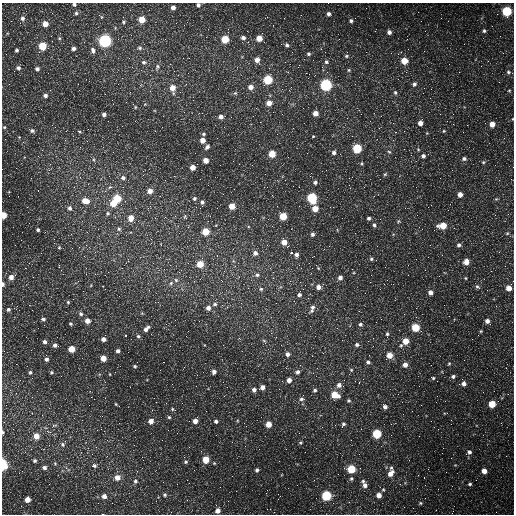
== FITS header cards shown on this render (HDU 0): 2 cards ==
NAXIS1  =                  512 /fastest changing axis
NAXIS2  =                  512 /next to fastest changing axis

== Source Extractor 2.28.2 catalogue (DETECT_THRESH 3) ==
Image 512 x 512 px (HDU 0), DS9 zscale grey, 1 PNG px = 1 image px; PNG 516 x 516 px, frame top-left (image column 1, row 512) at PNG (2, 3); no overlay
Background 1640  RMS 43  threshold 129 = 3 sigma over >= 5 px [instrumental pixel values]
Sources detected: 282; all 282 listed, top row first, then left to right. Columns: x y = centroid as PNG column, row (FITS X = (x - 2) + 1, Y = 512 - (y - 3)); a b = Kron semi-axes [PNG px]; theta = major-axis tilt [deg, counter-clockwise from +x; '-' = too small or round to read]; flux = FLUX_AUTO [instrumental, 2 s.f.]
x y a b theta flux
74 4 4 4 - 4900
198 5 4 4 - 7100
173 7 4 4 - 13000
507 11 5 5 - 210000
76 13 5 5 - 5000
329 14 5 5 - 8900
301 15 3 2 - 2700
100 16 9 3 -41 4000
123 17 2 2 - 1500
267 17 3 2 - 2400
22 18 7 6 - 9800
142 20 5 5 - 42000
351 21 5 5 - 6800
123 22 5 4 - 3800
176 23 2 2 - 1800
45 24 5 5 - 27000
273 25 2 2 - 1500
247 31 2 2 - 2200
484 31 5 5 - 5700
389 32 5 5 - 11000
51 36 2 2 - 6800
243 38 5 5 - 10000
259 38 5 4 - 36000
225 39 5 5 - 83000
52 41 2 2 - 1400
105 41 6 5 - 650000
303 43 3 2 - 1800
287 45 5 5 - 6500
42 46 5 5 - 94000
140 48 6 5 - 5300
73 49 4 4 - 10000
321 49 3 2 - 4000
17 50 3 3 - 5200
93 50 8 6 -66 9900
503 53 3 2 - 1800
308 54 5 5 - 5600
346 56 6 5 - 5100
257 60 6 5 - 18000
404 61 5 5 - 53000
144 62 7 6 - 7500
326 62 6 5 - 6700
157 67 9 6 65 8100
18 68 6 5 - 8200
37 69 5 5 - 8000
349 70 6 4 -23 3900
508 72 6 5 - 6100
178 75 2 2 - 1500
268 80 5 5 - 150000
78 84 2 2 - 1600
414 84 6 5 - 8300
326 85 5 5 - 470000
251 87 6 5 - 19000
172 88 8 5 -81 30000
50 90 2 2 - 1700
509 90 5 3 - 2800
395 92 6 4 -75 5600
235 93 6 5 - 5400
105 94 3 2 - 4000
45 95 5 4 - 9100
430 98 3 2 - 2500
269 103 5 5 - 26000
135 107 5 5 - 3700
315 113 4 4 - 22000
453 114 2 2 - 1500
104 115 4 4 - 9400
221 117 5 5 - 15000
513 119 4 2 - 1900
260 122 2 2 - 1900
420 123 4 4 - 18000
492 124 5 5 - 28000
4 127 5 4 - 3200
293 128 2 2 - 3500
32 131 6 5 - 6500
79 131 5 3 - 3100
404 131 2 2 - 1500
444 131 4 4 - 3000
427 133 4 4 - 2300
203 134 5 4 - 4200
313 136 3 3 - 2500
202 140 4 4 - 23000
207 147 6 4 46 8200
357 148 5 5 - 160000
113 152 2 2 - 1500
334 152 5 5 - 8600
389 152 5 4 - 4200
272 154 5 5 - 62000
423 156 5 5 - 8500
94 159 7 3 -82 4600
464 159 6 5 - 7100
206 160 5 4 - 24000
483 162 5 4 - 4000
362 163 5 4 - 3800
193 167 4 4 - 24000
49 170 5 3 - 3200
385 174 5 4 - 3700
123 178 7 6 - 9600
165 180 2 2 - 1400
315 182 5 4 - 7100
293 186 2 2 - 1200
74 187 3 3 - 2000
110 187 7 5 20 5900
299 187 2 2 - 4500
150 191 5 5 - 19000
460 194 4 4 - 20000
374 196 3 2 - 2400
117 198 6 5 - 79000
312 198 6 5 - 230000
194 199 5 5 - 5400
496 199 5 5 - 3200
85 201 8 6 -15 36000
113 203 6 5 - 45000
202 203 7 4 -84 7700
232 206 5 5 - 40000
70 208 6 5 - 9200
315 209 5 5 - 39000
108 213 6 5 - 6100
3 215 5 4 - 51000
283 216 5 5 - 77000
185 217 6 4 -64 3500
131 218 6 5 - 29000
369 218 5 4 - 6000
398 221 5 4 - 3900
374 225 5 4 - 7500
443 226 6 5 - 58000
119 229 6 5 - 6200
337 229 4 4 - 3000
422 229 2 2 - 1300
38 230 4 3 - 5200
206 232 5 5 - 65000
507 233 5 4 - 3800
312 234 5 4 - 7100
284 242 5 5 - 30000
15 245 2 2 - 1300
86 245 3 3 - 1900
459 245 5 5 - 7400
59 247 5 4 - 3900
79 247 3 2 - 5700
255 253 6 6 - 11000
291 253 3 3 - 10000
296 255 5 5 - 9600
202 258 4 4 - 4200
371 259 5 4 - 4800
466 262 6 6 - 21000
188 263 3 3 - 1700
200 264 5 5 - 53000
505 266 3 2 - 2500
318 268 4 3 - 2500
257 275 6 5 - 7200
11 277 6 6 - 16000
273 278 3 3 - 3000
340 278 5 5 - 12000
465 278 4 4 - 2700
176 280 6 5 - 5200
171 283 6 5 - 5500
3 284 5 3 - 7600
393 284 2 2 - 1800
91 285 5 3 - 2600
318 287 6 5 - 15000
477 287 7 4 -43 5600
509 288 5 4 - 29000
261 289 6 5 - 5400
430 292 5 5 - 15000
299 295 5 5 - 7600
73 299 2 2 - 2000
68 302 5 5 - 4100
12 303 3 2 - 2600
276 303 2 2 - 4900
215 304 6 5 - 6200
208 308 5 5 - 14000
312 308 12 5 73 12000
8 309 5 5 - 6200
81 314 6 5 - 7500
43 319 5 4 - 6700
381 319 3 2 - 4300
87 321 5 5 - 22000
487 321 7 5 -50 15000
376 322 2 2 - 1600
71 324 5 4 - 4300
360 324 5 5 - 6900
415 327 5 5 - 100000
38 328 2 2 - 1500
146 329 8 5 46 12000
481 331 5 4 - 3200
387 334 7 4 90 5500
125 335 3 3 - 5100
138 336 5 5 - 5200
103 339 4 4 - 13000
264 341 6 4 -43 4400
406 341 5 5 - 38000
45 342 4 4 - 8800
55 345 5 4 - 10000
357 345 6 5 - 7500
72 349 5 4 - 50000
4 351 3 3 - 1900
118 351 4 4 - 9200
323 353 2 2 - 1600
287 354 5 5 - 11000
389 355 5 5 - 38000
103 358 4 4 - 36000
46 359 5 4 - 7600
368 362 6 6 - 7700
449 364 5 4 - 3500
405 365 5 5 - 17000
135 366 4 4 - 3800
351 370 5 4 - 3600
30 372 5 4 - 5100
51 372 4 4 - 4300
214 372 5 5 - 12000
298 372 6 5 - 9300
61 376 3 2 - 2300
453 376 5 5 - 7300
433 378 5 4 - 3800
289 380 5 4 - 17000
355 381 3 2 - 2200
464 383 7 5 -71 15000
339 385 8 6 -14 15000
196 386 2 2 - 1300
262 387 5 4 - 16000
254 390 5 5 - 11000
315 390 5 5 - 5800
335 395 6 5 - 64000
94 399 2 2 - 2700
301 399 7 6 - 8100
349 401 5 5 - 4700
445 401 2 2 - 1300
436 402 2 2 - 1600
116 404 4 4 - 2600
492 404 5 5 - 63000
385 407 6 5 - 10000
173 409 5 4 - 3800
169 417 4 4 - 4200
151 421 5 5 - 18000
189 421 2 2 - 3200
195 421 5 4 - 19000
216 421 5 4 - 6900
4 422 3 3 - 2100
269 424 4 4 - 35000
343 424 6 5 - 5900
54 425 8 5 3 6400
135 430 2 2 - 1300
3 432 5 3 - 5000
48 432 9 2 -22 5100
377 434 5 5 - 160000
36 436 6 5 - 32000
301 443 5 4 - 3600
62 444 7 6 - 7000
469 452 7 5 28 9400
142 457 3 3 - 1400
451 458 2 2 - 1400
206 459 5 5 - 56000
35 461 5 5 - 5800
186 462 5 5 - 5200
55 463 5 4 - 3100
214 463 4 4 - 2800
3 464 7 4 -76 95000
94 466 7 5 0 6900
44 468 5 5 - 9300
391 468 5 5 - 4800
351 469 5 5 - 110000
257 470 4 4 - 6900
484 471 4 4 - 22000
390 473 8 6 60 25000
117 477 6 5 - 25000
351 479 6 5 - 5800
135 481 6 6 - 7700
363 481 6 5 - 6300
400 484 3 3 - 3700
470 484 4 3 - 4600
365 485 6 5 - 13000
383 490 6 4 -68 4000
165 495 6 5 - 6000
379 495 5 5 - 21000
104 496 5 5 - 14000
326 496 5 5 - 220000
316 498 2 2 - 15000
27 499 4 4 - 27000
187 500 2 2 - 1700
349 502 4 3 - 2600
420 503 5 4 - 4200
218 511 5 4 - 18000
496 512 3 2 - 2300
452 513 3 2 - 1900
At the frame edge (FLAGS 8, measured only in part): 8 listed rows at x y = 74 4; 198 5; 513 119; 3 215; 3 284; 3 432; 3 464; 452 513